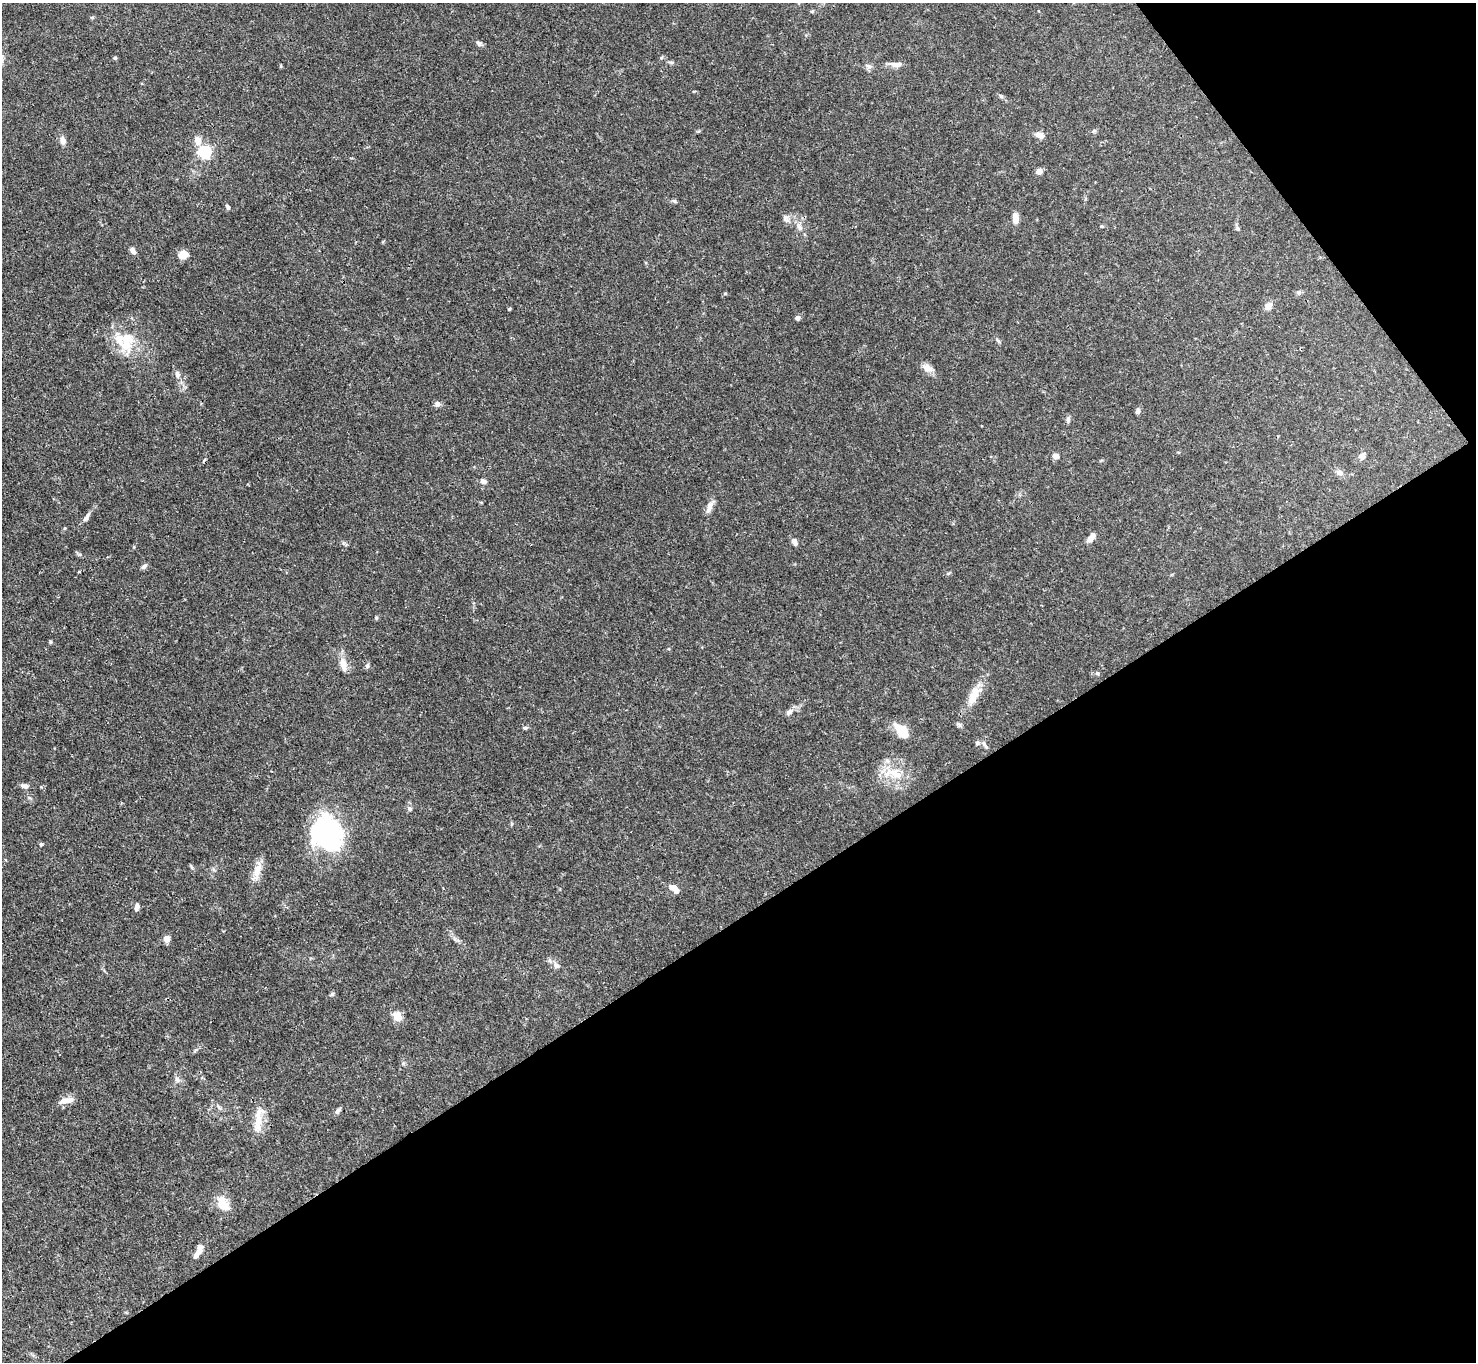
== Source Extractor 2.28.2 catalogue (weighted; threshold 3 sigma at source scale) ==
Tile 12 of 4 x 4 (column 4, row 3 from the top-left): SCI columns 4421-5894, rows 1515-2874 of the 5894 x 5887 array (HDU 1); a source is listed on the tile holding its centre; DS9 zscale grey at full resolution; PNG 1478 x 1364 px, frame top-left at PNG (2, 3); no overlay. Shown black and unused: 36% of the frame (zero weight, under 3 of 4 exposures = <1% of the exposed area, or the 3 px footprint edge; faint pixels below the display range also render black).
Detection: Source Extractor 2.28.2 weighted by HDU 2 'WHT'; one run over the whole footprint, this tile lists its part. Background 0.131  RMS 0.0044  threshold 0.0199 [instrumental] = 3 sigma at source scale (4.5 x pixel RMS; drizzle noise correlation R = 1.50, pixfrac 1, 0.05/0.05 arcsec/px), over >= 5 px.
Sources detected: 71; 1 inside a brighter listed object's ellipse — not listed separately; the other 70 listed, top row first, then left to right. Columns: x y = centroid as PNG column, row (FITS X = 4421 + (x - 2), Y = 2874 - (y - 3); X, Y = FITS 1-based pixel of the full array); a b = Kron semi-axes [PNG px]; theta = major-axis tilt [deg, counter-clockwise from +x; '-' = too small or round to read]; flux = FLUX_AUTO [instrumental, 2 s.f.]
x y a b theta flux
812 11 6 3 19 0.5
479 43 8 6 -37 1.4
115 58 5 5 - 0.6
671 62 8 4 -8 0.78
897 64 15 7 5 2.5
868 66 10 6 -16 1.4
1094 131 6 4 43 0.65
1040 135 12 7 -19 2.4
63 140 10 7 -76 2
197 140 12 9 -76 3
205 152 6 5 - 72
1039 171 6 5 - 2.8
675 201 7 5 -22 0.73
228 207 6 4 -57 0.98
786 218 11 7 -77 1.8
1015 218 11 6 -87 3.9
799 226 12 7 -63 2.6
1238 228 6 5 - 0.8
132 250 8 5 -59 2.1
183 255 9 8 - 5.1
725 293 5 3 - 0.41
1268 306 9 7 53 2.6
509 309 5 3 - 0.45
797 318 6 6 - 1.1
998 341 8 4 -53 0.79
126 342 29 19 71 15
927 368 16 9 -29 3
177 375 10 6 -79 1.6
437 404 7 6 - 1.8
1138 411 7 5 72 1.2
1068 419 7 6 - 1
1056 456 7 6 - 2.4
1362 456 10 8 11 1.6
1340 473 9 7 -13 1.9
483 481 8 6 -21 1.6
709 507 15 7 70 2.8
86 517 14 5 58 1.8
1091 537 12 6 51 2.7
794 542 10 6 -67 1.7
144 566 8 5 39 1.2
376 618 5 3 - 0.54
343 664 16 8 -78 4.9
367 666 8 5 80 0.96
1097 673 6 5 - 0.85
974 695 30 11 64 7.8
789 712 10 6 50 1.6
959 725 9 5 -38 0.95
525 728 6 5 - 0.66
902 730 16 10 -48 9.4
977 743 5 5 - 0.82
985 745 12 4 -53 1.2
894 773 28 12 -15 9
25 786 9 6 -10 1.9
410 809 6 6 - 1.3
327 833 37 31 -65 61
41 844 4 4 - 0.66
191 867 6 4 -70 0.65
257 870 22 10 69 4.9
674 888 11 6 -39 4.5
137 907 8 5 76 1.8
167 939 4 4 - 7.7
557 966 10 7 -40 1.8
332 994 7 4 44 0.69
397 1016 9 7 -59 6.1
177 1080 7 7 - 1.4
66 1101 19 7 11 3.7
338 1111 8 5 52 1.2
258 1118 27 10 -89 7
223 1204 21 14 -54 6.7
200 1248 11 7 88 2.3
Unlisted compact peaks at least as high as the median listed source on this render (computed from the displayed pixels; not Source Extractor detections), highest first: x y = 50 642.